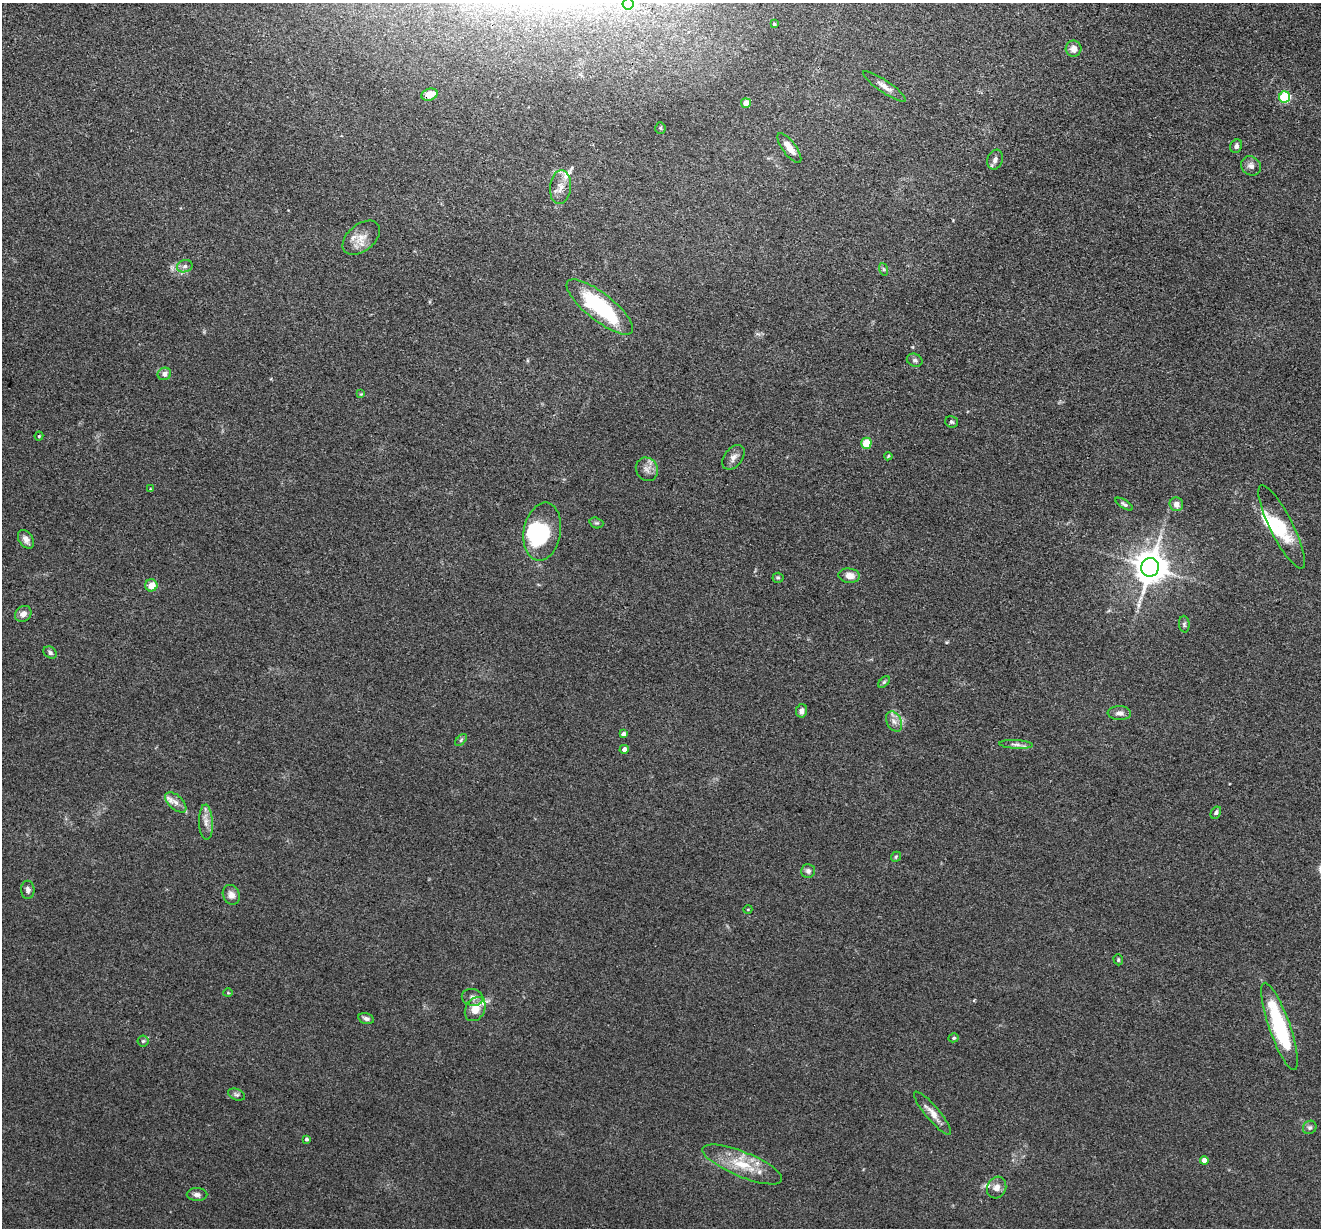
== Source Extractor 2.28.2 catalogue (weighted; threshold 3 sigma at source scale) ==
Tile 10 of 4 x 4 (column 2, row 3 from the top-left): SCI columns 1320-2638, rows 1357-2582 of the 5276 x 5292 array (HDU 1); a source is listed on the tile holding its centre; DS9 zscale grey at full resolution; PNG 1323 x 1230 px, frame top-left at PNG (2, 3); each listed source drawn as its Kron ellipse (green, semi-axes under 4 px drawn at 4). Shown black and unused: <1% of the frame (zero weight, under 3 of 4 exposures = <1% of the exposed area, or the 3 px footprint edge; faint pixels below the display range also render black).
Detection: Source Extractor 2.28.2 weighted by HDU 2 'WHT'; one run over the whole footprint, this tile lists its part. Background 0.0803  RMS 0.0062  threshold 0.028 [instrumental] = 3 sigma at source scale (4.5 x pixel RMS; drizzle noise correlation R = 1.50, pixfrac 1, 0.05/0.05 arcsec/px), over >= 5 px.
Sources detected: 82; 3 inside a brighter object's white glare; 1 long thin detection or spike segment (spike, bleed or trail) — neither listed nor drawn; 6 inside a brighter listed object's ellipse — not listed separately; the other 72 listed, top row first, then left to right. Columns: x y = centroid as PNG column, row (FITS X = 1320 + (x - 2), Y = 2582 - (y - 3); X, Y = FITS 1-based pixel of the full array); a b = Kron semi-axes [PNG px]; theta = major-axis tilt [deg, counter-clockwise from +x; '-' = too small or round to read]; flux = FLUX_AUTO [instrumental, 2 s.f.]
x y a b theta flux
628 4 5 5 - 36
774 24 4 3 - 0.86
1074 49 8 8 - 4.3
884 87 25 6 -34 4.4
429 95 8 5 19 7.8
1285 97 5 5 - 44
746 103 5 5 - 5.8
660 128 5 5 - 0.91
1236 146 7 5 63 1.9
789 148 18 6 -53 6.1
995 160 10 7 70 2.6
1251 166 10 9 - 3.1
560 187 17 10 84 6.2
361 238 21 13 39 8.2
185 266 8 6 15 2.2
883 269 6 4 -71 0.96
600 307 41 13 -38 56
915 360 8 6 -22 1.6
164 374 7 6 - 3.1
361 394 4 4 - 0.64
951 422 6 5 - 1.2
39 436 4 4 - 0.73
866 443 5 5 - 14
888 456 4 3 - 0.59
733 457 14 9 52 3.5
647 469 12 10 -57 4.1
150 489 4 3 - 0.54
1124 504 10 4 -32 1.4
1176 504 7 6 - 3.6
596 523 7 5 -18 0.97
1282 527 46 11 -63 18
542 532 29 18 80 33
26 539 10 7 -57 3.5
1150 567 9 9 - 1200
849 576 11 7 -7 5.2
778 578 5 5 - 0.87
151 585 6 6 - 6.9
23 614 9 7 39 3.7
1184 624 8 5 -86 1.3
50 653 7 5 -35 1.6
884 682 7 4 45 1
801 711 7 5 78 3
1119 713 11 7 -1 2.8
894 721 11 7 -62 3.3
623 734 4 4 - 2.1
461 740 7 4 46 1.1
1016 744 17 4 -3 2.4
624 749 4 4 - 2.4
176 802 13 7 -42 3.7
1216 813 6 4 60 1.3
206 822 17 7 -87 4.8
896 857 5 4 - 0.9
808 871 7 7 - 2
28 890 9 6 -90 2.1
231 895 10 8 -65 3.7
748 909 4 3 - 0.5
1118 960 5 4 - 0.9
228 993 5 3 - 0.58
472 997 11 8 -12 3.1
475 1009 13 9 62 8.1
366 1018 8 5 -13 2.1
1279 1026 46 10 -71 54
954 1038 5 4 - 1.1
143 1041 5 5 - 1.1
236 1095 9 5 -21 1.5
933 1113 27 7 -50 6.3
1310 1127 7 6 - 1.5
306 1139 4 3 - 1.3
1204 1160 4 4 - 4
742 1164 43 12 -22 21
997 1188 11 9 63 4.5
197 1195 10 6 -2 2.5
Overlapping masked pixels (flux is a lower limit): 1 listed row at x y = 429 95
Isophote crosses this tile's border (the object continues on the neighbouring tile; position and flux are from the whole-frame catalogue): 1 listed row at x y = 628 4